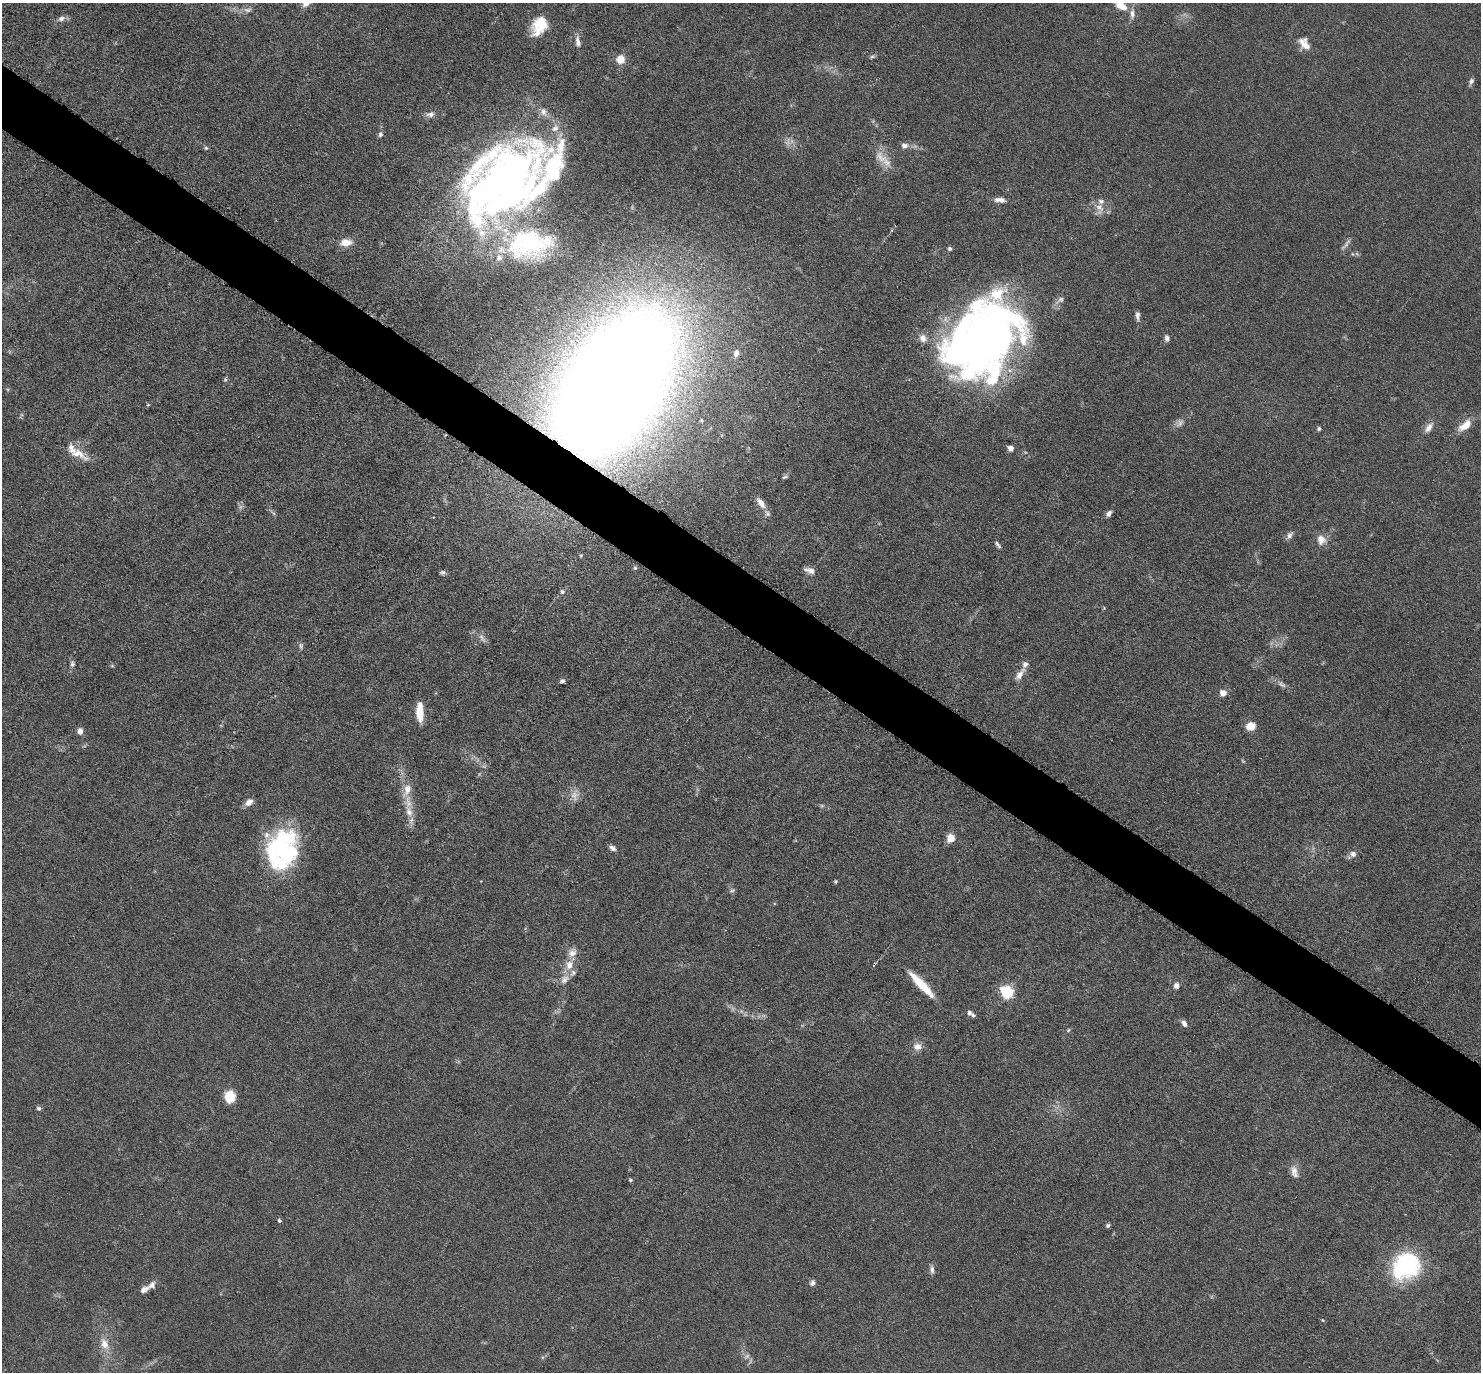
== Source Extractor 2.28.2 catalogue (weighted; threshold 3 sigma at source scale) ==
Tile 11 of 4 x 4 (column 3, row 3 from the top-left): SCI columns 3002-4480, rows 1817-3186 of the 6087 x 6078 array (HDU 1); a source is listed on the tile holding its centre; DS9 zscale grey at full resolution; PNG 1483 x 1374 px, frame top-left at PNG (2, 3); no overlay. Shown black and unused: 5% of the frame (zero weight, under 3 of 6 exposures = <1% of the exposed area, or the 3 px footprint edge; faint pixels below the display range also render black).
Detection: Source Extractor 2.28.2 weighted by HDU 2 'WHT'; one run over the whole footprint, this tile lists its part. Background 0.0333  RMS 0.0038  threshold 0.0155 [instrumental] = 3 sigma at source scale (4.09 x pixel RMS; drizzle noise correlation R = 1.36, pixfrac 0.8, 0.05/0.05 arcsec/px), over >= 5 px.
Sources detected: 119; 10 too faint to see at this stretch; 6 inside a brighter object's white glare — not listed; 20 inside a brighter listed object's ellipse — not listed separately; the other 83 listed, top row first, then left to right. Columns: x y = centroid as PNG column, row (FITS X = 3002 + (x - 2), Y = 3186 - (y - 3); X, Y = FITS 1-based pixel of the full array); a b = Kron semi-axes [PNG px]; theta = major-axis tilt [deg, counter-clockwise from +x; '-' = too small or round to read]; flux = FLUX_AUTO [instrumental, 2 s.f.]
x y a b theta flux
1121 5 15 9 -44 6.6
248 10 13 7 7 1.9
61 18 10 7 23 1.6
539 26 22 14 58 10
578 42 16 6 -81 2.2
1304 44 17 10 -51 4.2
872 56 8 4 9 0.68
620 59 8 7 - 5.2
1471 81 9 5 65 1
430 114 12 7 10 1.8
380 134 7 5 77 0.98
904 146 8 7 - 1.7
206 148 5 5 - 0.57
881 157 24 12 -55 5.5
507 181 91 47 54 210
1001 200 9 7 -19 1.6
1099 208 18 11 -82 3.6
529 238 64 34 59 32
346 242 15 9 4 4.1
950 248 5 5 - 0.76
1060 300 16 7 36 1.7
1137 316 12 5 -87 1.5
980 336 62 37 -7 160
1167 338 8 6 -82 1.3
736 353 9 6 79 1.5
225 380 6 5 - 0.56
614 383 142 74 56 850
148 405 6 3 -18 0.33
1465 425 22 10 38 4.9
1429 427 16 8 55 2.5
1319 428 5 5 - 0.75
1010 448 6 6 - 1.7
77 453 31 10 -25 5.7
785 477 9 5 24 0.72
761 503 15 7 -52 3.2
1109 513 8 5 53 1.3
1289 535 8 7 - 1.4
1321 540 14 12 -70 3.4
998 545 9 4 -54 0.91
635 568 5 5 - 0.55
810 570 13 7 -15 2.2
442 572 7 5 7 0.87
562 592 6 6 - 0.83
1104 608 4 4 - 0.35
301 646 9 6 89 0.98
72 664 9 6 -78 1
1020 674 19 8 52 3
562 681 6 5 - 0.89
1223 693 8 7 - 2.4
420 714 16 8 -83 6.5
1251 726 10 8 20 4.2
80 731 6 5 - 2.6
407 790 22 11 67 4.8
575 795 17 11 87 3.2
249 802 9 7 36 2.7
409 811 22 11 -78 5.4
950 838 11 9 64 3
612 848 9 5 -36 1.4
285 851 49 33 77 44
1353 854 8 7 - 1.6
835 881 5 4 - 0.46
572 952 14 11 59 3
569 965 12 10 85 4
565 979 14 10 46 3
921 984 35 8 -46 10
1176 986 7 6 - 1.6
1007 992 6 5 - 58
969 1013 7 6 - 1.1
1184 1023 8 5 -53 1.6
1068 1030 5 4 - 0.46
917 1046 12 10 -4 2.6
229 1097 9 7 -84 13
39 1108 6 6 - 0.77
1294 1172 18 9 -72 2.7
630 1180 5 4 - 0.51
279 1221 4 4 - 0.64
1108 1225 6 5 - 0.69
1406 1266 34 28 38 36
932 1269 12 5 -89 1.3
812 1283 8 7 - 1.2
144 1289 11 7 35 2
1323 1320 5 4 - 0.37
105 1344 18 11 -67 5.1
Overlapping masked pixels (flux is a lower limit): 1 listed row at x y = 614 383
Isophote crosses this tile's border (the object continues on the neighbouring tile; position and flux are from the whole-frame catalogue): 1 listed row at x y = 1121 5